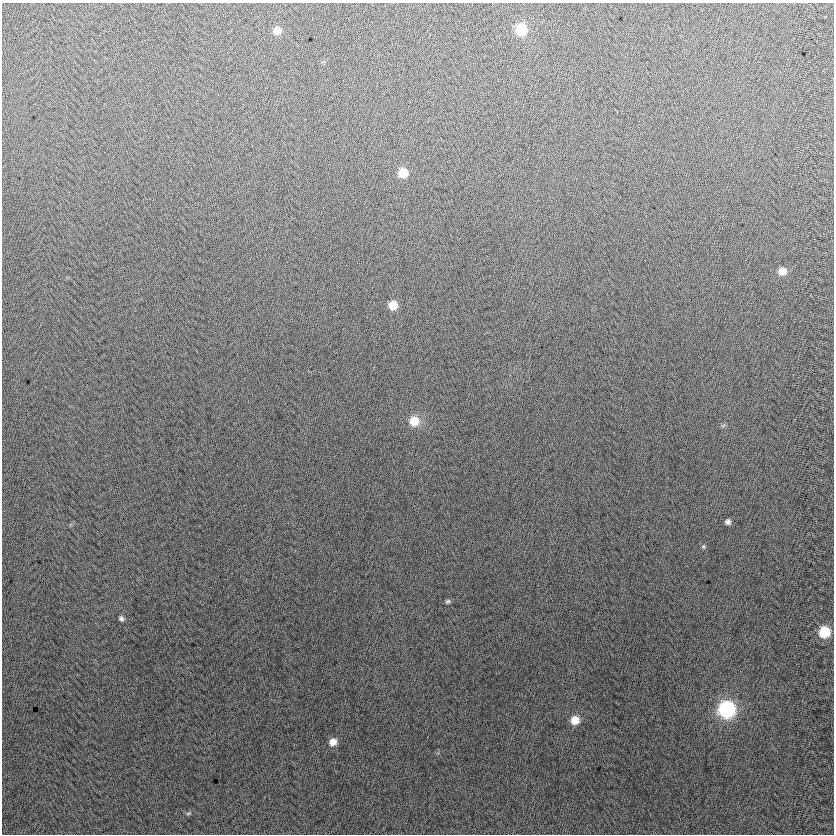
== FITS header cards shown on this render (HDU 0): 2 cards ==
NAXIS1  =                  832
NAXIS2  =                  832

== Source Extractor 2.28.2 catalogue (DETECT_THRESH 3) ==
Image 832 x 832 px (HDU 0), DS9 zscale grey, 1 PNG px = 1 image px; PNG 836 x 836 px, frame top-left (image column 1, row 832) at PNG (2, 3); no overlay
Background 4.95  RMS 13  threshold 38.5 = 3 sigma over >= 5 px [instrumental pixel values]
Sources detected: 15; all 15 listed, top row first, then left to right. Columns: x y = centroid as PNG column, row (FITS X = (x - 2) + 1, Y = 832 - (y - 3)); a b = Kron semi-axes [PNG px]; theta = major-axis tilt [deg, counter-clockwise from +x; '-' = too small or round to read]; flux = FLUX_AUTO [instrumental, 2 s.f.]
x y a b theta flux
521 29 8 8 - 39000
277 31 8 7 - 8200
403 173 8 7 - 17000
782 271 8 7 - 8500
393 305 7 7 - 13000
414 421 9 9 - 16000
728 522 6 6 - 2800
703 546 6 5 - 1300
448 601 7 5 30 1600
121 618 6 5 - 2200
824 632 8 8 - 35000
727 709 9 9 - 180000
575 720 8 8 - 13000
333 742 8 7 - 7500
188 813 8 4 8 1400